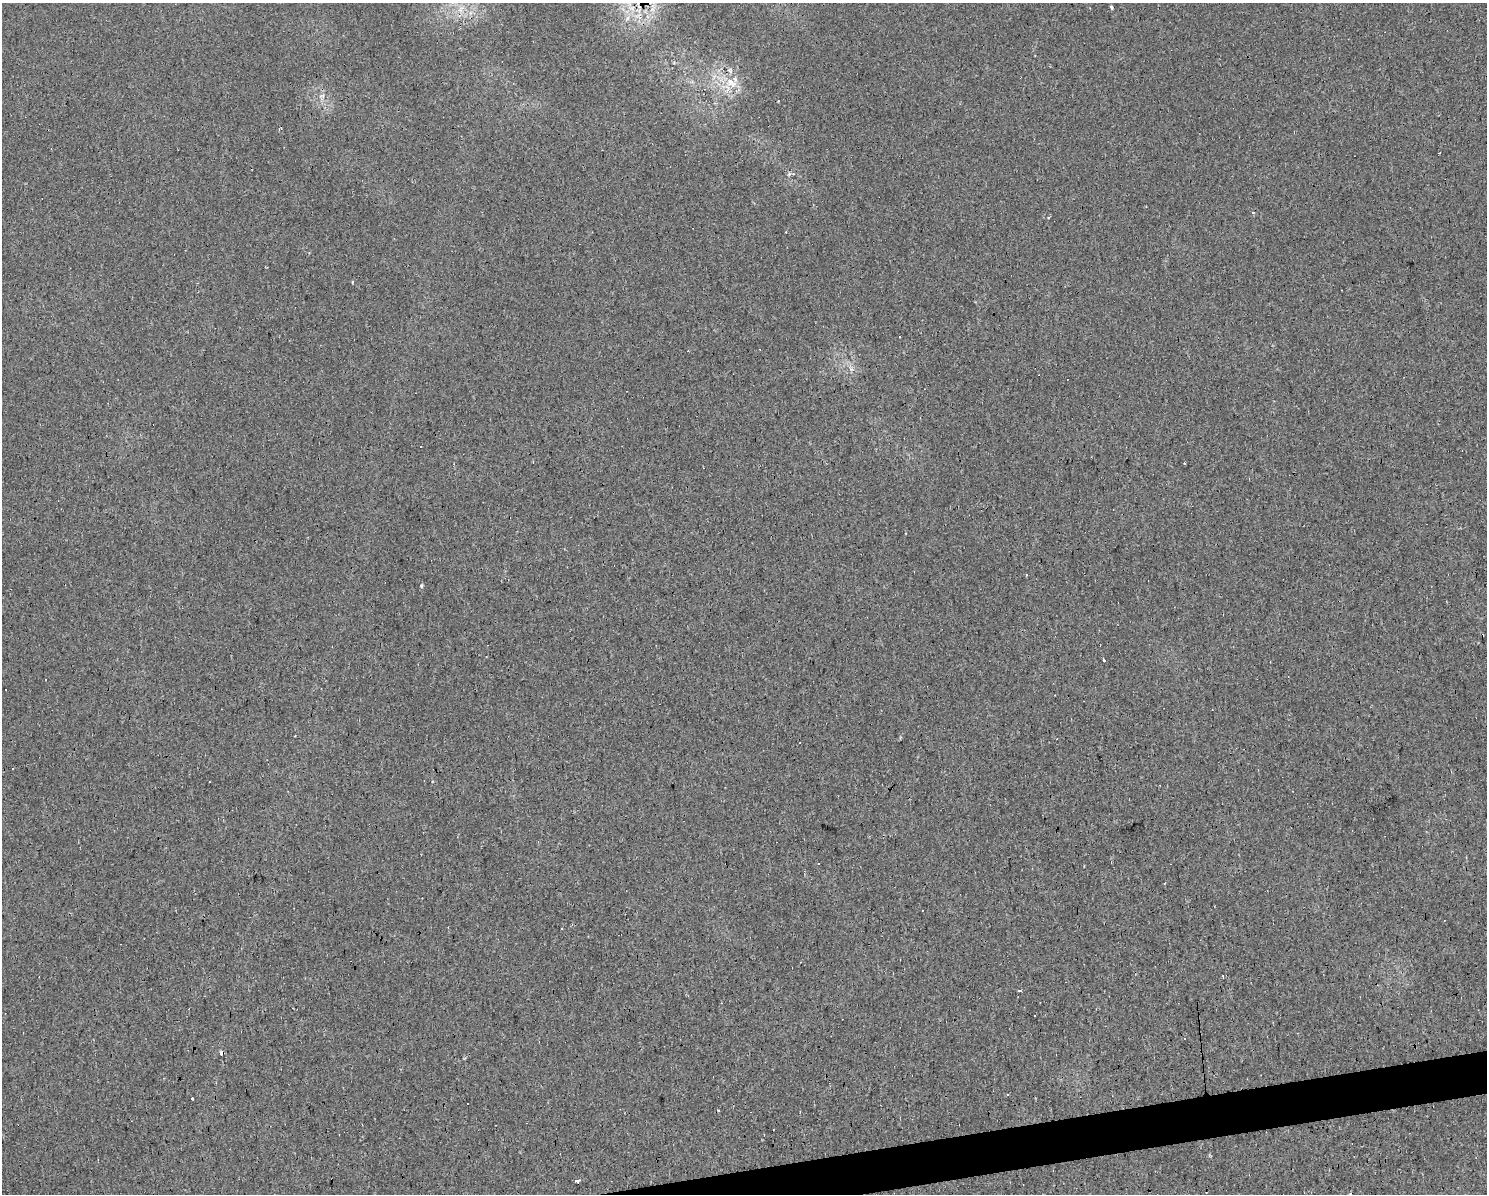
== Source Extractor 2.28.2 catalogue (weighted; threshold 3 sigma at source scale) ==
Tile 5 of 3 x 4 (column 2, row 2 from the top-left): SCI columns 1549-3033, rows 2387-3578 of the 4537 x 4771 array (HDU 1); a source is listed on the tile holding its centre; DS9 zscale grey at full resolution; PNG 1489 x 1196 px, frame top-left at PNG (2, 3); no overlay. Shown black and unused: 2% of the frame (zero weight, under 2 of 3 exposures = <1% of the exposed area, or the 3 px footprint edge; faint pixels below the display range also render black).
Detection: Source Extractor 2.28.2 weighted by HDU 2 'WHT'; one run over the whole footprint, this tile lists its part. Background 0.0206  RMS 0.006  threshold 0.0268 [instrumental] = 3 sigma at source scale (4.5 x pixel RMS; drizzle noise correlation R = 1.50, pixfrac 1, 0.0396/0.0396 arcsec/px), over >= 5 px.
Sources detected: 28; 14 cosmic-ray / hot-pixel residue — not listed; the other 14 listed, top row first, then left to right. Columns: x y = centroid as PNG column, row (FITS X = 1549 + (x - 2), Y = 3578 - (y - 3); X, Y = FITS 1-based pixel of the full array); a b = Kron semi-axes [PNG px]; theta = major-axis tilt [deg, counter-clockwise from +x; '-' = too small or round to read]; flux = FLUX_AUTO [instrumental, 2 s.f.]
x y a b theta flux
1112 7 3 3 - 2.5
460 10 9 6 73 3.3
731 82 14 11 -37 8.3
1439 153 2 2 - 0.73
1253 213 4 3 - 0.51
786 232 3 2 - 0.48
421 586 3 3 - 3.3
1104 660 4 3 - 11
818 864 3 3 - 1.1
561 929 3 3 - 1.2
1020 990 4 3 - 1.6
222 1053 5 4 - 1.7
192 1099 3 3 - 3.6
576 1181 3 3 - 1.9
Overlapping masked pixels (flux is a lower limit): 1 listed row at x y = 222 1053
Unlisted compact peaks at least as high as the median listed source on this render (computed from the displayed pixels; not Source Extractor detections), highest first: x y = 789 174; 851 369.